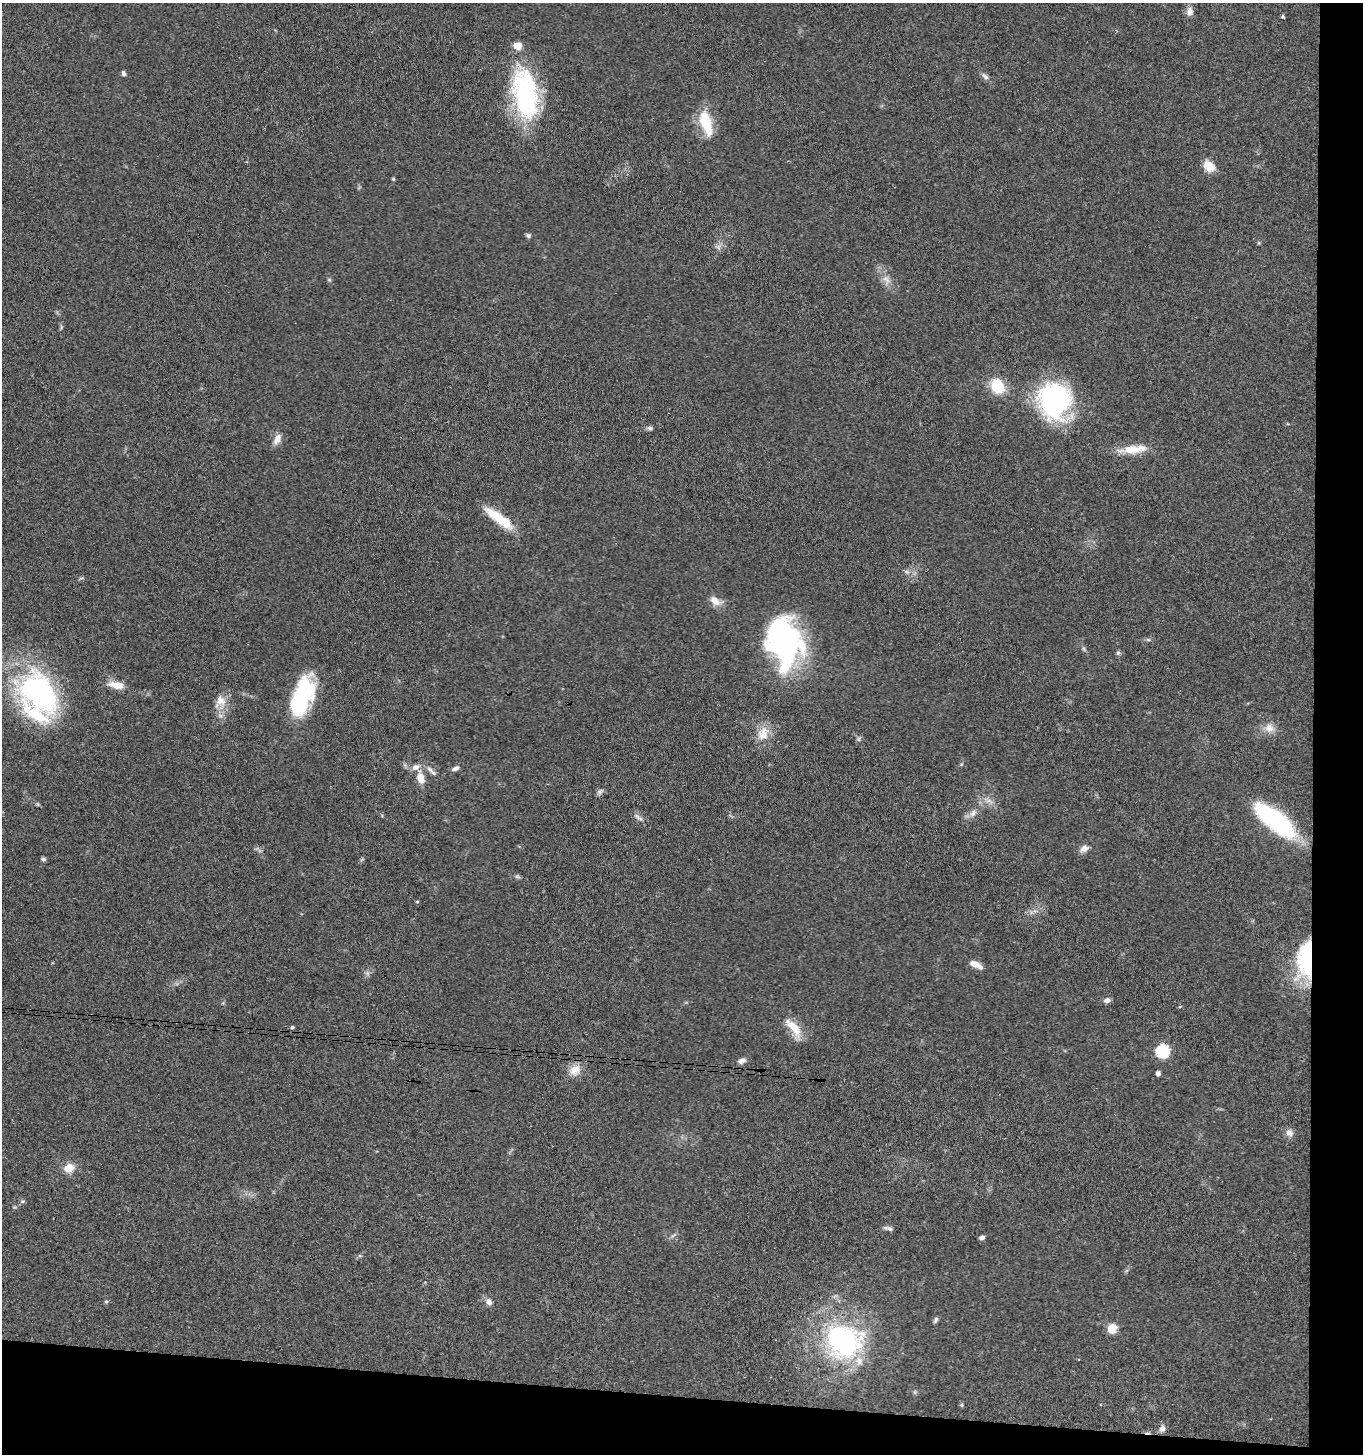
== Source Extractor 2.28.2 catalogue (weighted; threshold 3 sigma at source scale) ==
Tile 9 of 3 x 3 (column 3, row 3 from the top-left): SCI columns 2927-4287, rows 7-1458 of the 4444 x 4370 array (HDU 1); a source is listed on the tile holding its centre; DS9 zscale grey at full resolution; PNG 1365 x 1456 px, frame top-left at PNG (2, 3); no overlay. Shown black and unused: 8% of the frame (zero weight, under 3 of 4 exposures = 6% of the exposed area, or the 3 px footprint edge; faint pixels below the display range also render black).
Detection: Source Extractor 2.28.2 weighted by HDU 2 'WHT'; one run over the whole footprint, this tile lists its part. Background 0.0688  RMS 0.0053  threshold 0.0241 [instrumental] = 3 sigma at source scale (4.5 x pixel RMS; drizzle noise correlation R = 1.50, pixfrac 1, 0.05/0.05 arcsec/px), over >= 5 px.
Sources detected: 69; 1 too faint to see at this stretch — not listed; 3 inside a brighter listed object's ellipse — not listed separately; the other 65 listed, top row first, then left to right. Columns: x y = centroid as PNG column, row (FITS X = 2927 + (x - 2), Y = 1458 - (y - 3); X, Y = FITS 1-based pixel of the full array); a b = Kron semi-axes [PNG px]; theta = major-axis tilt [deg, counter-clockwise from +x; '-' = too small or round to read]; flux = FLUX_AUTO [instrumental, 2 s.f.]
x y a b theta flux
1190 12 11 8 90 3.2
1283 17 4 3 - 0.94
123 73 6 4 -72 1.3
985 76 12 6 -45 2
525 94 61 28 -80 75
706 123 32 12 -73 18
1209 166 14 10 -42 7.1
393 179 5 4 - 0.64
528 235 6 6 - 1.2
718 247 9 6 -73 1.8
886 279 13 7 -43 3.7
329 280 6 5 - 0.77
997 386 13 10 -60 22
1054 401 38 34 -82 82
650 428 8 5 -5 1.3
277 439 15 8 63 4
1133 449 38 10 6 11
503 520 37 11 -36 16
907 572 8 4 -31 1.3
81 578 7 4 36 0.78
715 601 18 10 -27 5
1148 640 6 4 -2 0.87
784 642 49 33 -78 130
1084 649 7 4 -54 0.95
1118 653 7 5 82 1
116 685 20 8 -9 6.8
39 693 52 34 -48 120
302 697 44 19 71 51
220 702 21 15 -89 7.8
1269 728 13 12 - 5
763 733 21 15 65 9
859 739 7 4 90 0.95
455 768 10 5 21 1.7
430 770 11 6 -43 2.3
421 778 13 8 -78 6.2
600 791 10 6 31 1.4
973 813 13 7 49 3.2
638 817 15 5 -39 2.1
1275 820 44 16 -39 84
1084 848 12 8 24 3.1
43 859 5 4 - 1.5
417 902 4 4 - 0.56
1305 959 46 19 83 43
976 965 16 6 -27 5.3
367 973 7 5 -45 1.2
1107 1000 7 6 - 2.2
292 1027 4 4 - 0.92
794 1028 30 11 -54 11
1163 1051 7 6 - 67
742 1061 10 7 19 2.5
575 1070 17 13 33 6.6
1158 1073 4 4 - 1.9
1289 1133 10 9 - 2.9
69 1168 11 9 20 7
23 1201 7 5 11 0.83
888 1228 11 5 -13 1.5
982 1237 6 5 - 1.6
106 1301 6 4 0 0.7
489 1302 9 8 - 2.6
936 1320 8 5 60 1.1
1112 1328 11 10 - 6.5
843 1341 47 42 -15 89
915 1392 6 4 71 0.69
961 1405 5 4 - 0.76
1162 1428 9 7 81 2.5
Overlapping masked pixels (flux is a lower limit): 1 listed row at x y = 1305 959